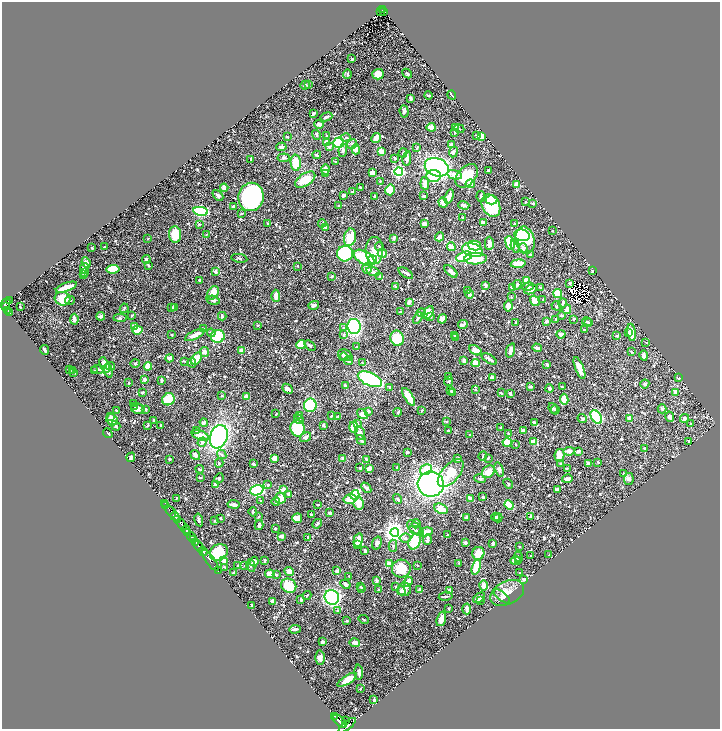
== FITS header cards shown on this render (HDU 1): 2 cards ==
NAXIS1  =                 1436
NAXIS2  =                 1454

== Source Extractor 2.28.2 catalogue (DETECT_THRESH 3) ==
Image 1436 x 1454 px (HDU 1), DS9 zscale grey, zoomed out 1/2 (1 PNG px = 2 x 2 image px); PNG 722 x 731 px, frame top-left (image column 1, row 1454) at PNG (2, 2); each listed source drawn as its Kron ellipse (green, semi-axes under 4 px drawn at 4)
Background 0.516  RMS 0.0084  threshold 0.0253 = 3 sigma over >= 5 px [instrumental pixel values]
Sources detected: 858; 38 cannot appear on this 1/2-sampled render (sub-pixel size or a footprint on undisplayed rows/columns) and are neither listed nor drawn; of the other 820, the 500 brightest by FLUX_AUTO listed and drawn (320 fainter detections omitted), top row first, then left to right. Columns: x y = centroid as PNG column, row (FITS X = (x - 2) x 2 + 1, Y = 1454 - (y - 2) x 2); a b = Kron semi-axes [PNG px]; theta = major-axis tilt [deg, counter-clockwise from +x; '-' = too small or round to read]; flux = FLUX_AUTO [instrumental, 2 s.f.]
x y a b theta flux
383 10 3 1 - 43
380 11 2 1 - 9.6
383 12 3 2 - 82
352 59 3 2 - 2.3
407 73 5 3 - 2.6
347 74 5 3 - 3.4
378 74 5 5 - 14
308 84 3 3 - 1.4
305 85 5 3 - 2.2
452 95 5 2 - 4.9
428 96 4 2 - 1.7
411 98 3 2 - 3.4
404 111 6 4 -85 3.3
313 114 4 2 - 5.3
326 117 6 2 22 4.9
319 124 4 3 - 10
431 127 4 3 - 26
456 128 4 2 - 4.6
459 129 5 2 - 1.4
454 132 2 2 - 2.6
316 135 5 3 - 2.9
477 135 4 3 - 2.4
327 136 4 3 - 1.6
481 136 3 3 - 30
287 137 2 2 - 1.4
346 138 5 3 - 2.4
376 138 5 3 - 13
326 142 2 2 - 26
339 143 5 5 - 180
352 144 5 3 - 2.8
451 145 4 3 - 8.6
281 147 5 2 - 4.1
329 147 3 3 - 3.2
417 148 3 3 - 1.5
356 149 5 4 - 14
343 150 6 4 81 3.4
381 151 4 3 - 13
453 152 5 4 - 5.3
403 153 5 2 - 1.7
317 155 4 2 - 2.4
284 158 6 4 6 3.7
395 158 4 3 - 2.2
407 158 7 4 81 8
251 159 3 2 - 2.3
335 162 3 2 - 1.4
296 163 8 5 -86 43
437 167 12 9 -19 350
325 169 5 4 - 8.3
488 170 3 2 - 2.5
399 171 4 3 - 340
325 173 4 3 - 2.2
372 173 4 4 - 7.5
455 175 7 4 -14 10
433 176 7 6 - 62
467 176 13 9 49 45
305 180 11 6 34 35
380 181 3 3 - 1.4
425 184 6 4 -82 11
470 184 4 4 - 15
516 185 2 2 - 43
360 187 3 2 - 1.9
224 188 4 2 - 13
390 190 5 4 - 43
352 192 3 2 - 1.5
218 195 6 4 -44 4.7
344 195 4 2 - 5.5
424 196 3 2 - 3.3
449 196 7 3 73 12
481 196 5 3 - 3
251 197 14 12 79 370
374 197 3 2 - 2
491 200 6 4 0 17
526 202 2 2 - 1.9
443 203 5 3 - 16
533 203 2 2 - 5.6
339 205 3 2 - 2.4
464 205 5 4 - 5.7
234 206 3 3 - 7.5
491 206 12 8 -62 100
200 211 7 3 -9 210
241 214 3 2 - 1.7
463 218 2 2 - 5.1
483 222 4 2 - 8.6
322 223 4 3 - 2.2
199 224 3 3 - 1.7
268 224 2 2 - 1.4
425 224 4 3 - 6.8
514 224 3 3 - 2.2
326 228 3 2 - 3.7
553 231 2 2 - 1.5
175 234 8 6 -85 47
206 234 2 2 - 1.5
522 235 8 6 -10 56
350 237 9 6 78 34
439 237 5 2 - 8.7
394 238 3 2 - 5.8
147 239 3 3 - 1.6
525 240 13 9 -77 130
489 243 6 4 90 9.5
510 243 7 4 -76 55
474 245 6 4 -13 31
515 246 7 3 -75 3.7
104 247 3 2 - 2.1
380 247 4 3 - 3.8
451 247 4 3 - 18
92 248 3 3 - 1.5
523 248 5 4 - 6.3
374 250 13 9 89 19
473 250 11 6 -18 110
382 253 4 4 - 13
345 254 8 7 - 210
530 255 3 3 - 2
464 257 8 4 18 62
239 258 8 3 -9 2.2
364 258 11 6 -33 120
146 259 4 4 - 3.6
476 259 11 5 1 66
372 260 5 4 - 100
86 262 5 4 - 13
518 264 7 3 4 40
149 265 4 2 - 2.5
298 266 2 2 - 1.6
84 268 5 3 - 8.5
367 268 5 4 - 10
113 269 6 4 5 59
451 271 8 3 -42 8.7
592 271 2 2 - 2.7
84 272 4 2 - 7.4
215 272 4 2 - 4
373 272 7 3 -18 11
406 273 8 2 -32 5
83 275 4 3 - 1.8
332 276 3 2 - 3.8
379 277 3 2 - 1.4
200 280 3 2 - 3.2
526 280 3 3 - 17
570 283 3 2 - 3
485 285 3 2 - 6.8
517 285 5 3 - 3.5
66 287 11 3 19 22
396 287 4 2 - 6.2
528 287 6 4 16 3.6
512 288 2 2 - 5.5
540 288 4 3 - 3.1
530 289 7 4 24 15
468 291 3 3 - 1.7
213 293 7 5 58 21
558 293 4 4 - 49
469 294 4 3 - 6.3
276 296 6 3 -89 12
511 297 3 2 - 1.7
63 299 8 7 - 34
543 299 3 2 - 2
9 300 4 3 - 150
70 300 5 2 - 1.7
213 300 7 3 -14 4.6
535 301 5 4 - 13
409 302 4 2 - 8.7
563 303 4 3 - 3.9
5 304 6 4 49 530
314 305 5 3 - 4.8
508 306 5 4 - 13
556 306 5 4 - 1.8
5 307 2 1 - 97
20 307 3 2 - 1.5
174 307 3 2 - 2.5
124 308 5 2 - 1.9
172 308 2 2 - 2.9
567 309 5 3 - 12
8 310 2 1 - 100
401 311 4 2 - 1.6
10 313 4 2 - 98
421 313 4 4 - 2.7
428 313 7 4 62 37
101 316 4 2 - 8.2
131 316 4 3 - 1.8
222 316 4 2 - 3.6
430 316 3 3 - 3
561 316 4 3 - 1.9
120 318 6 4 -3 2.8
418 318 6 3 60 3.7
74 319 5 4 - 8.2
442 319 4 4 - 9.4
556 319 4 3 - 3
574 319 2 2 - 3.2
546 321 4 3 - 5
516 322 3 2 - 1.5
587 322 5 3 - 3.7
589 322 2 2 - 2
258 325 3 2 - 1.7
463 325 5 3 - 5
135 326 4 3 - 13
354 326 7 6 - 170
344 328 4 3 - 2.6
203 329 3 3 - 3.3
137 330 5 4 - 35
584 330 3 2 - 1.5
628 332 3 2 - 2.9
631 332 9 4 -81 25
211 333 4 3 - 3.2
561 334 4 4 - 4.1
172 335 2 2 - 2.4
195 335 10 3 26 19
344 335 3 3 - 2.9
218 336 7 6 - 97
455 336 4 3 - 2.5
617 336 3 2 - 3.1
456 337 3 3 - 1.5
397 338 8 6 -67 59
646 342 3 2 - 1.5
301 344 5 4 - 37
310 346 6 3 -40 3.2
357 347 3 2 - 2.5
537 348 5 3 - 6.4
44 350 5 2 - 7.6
475 350 7 4 -28 19
511 350 7 3 71 10
241 351 3 3 - 17
204 352 5 4 - 7
631 352 3 2 - 1.6
345 355 7 5 -27 10
644 355 5 3 - 4.6
344 357 4 3 - 3.3
169 358 4 3 - 6.2
196 358 7 4 58 19
489 359 8 2 -31 7.7
184 361 3 2 - 1.4
349 361 4 3 - 3.4
464 361 4 3 - 5.3
192 363 5 3 - 2.1
362 363 4 3 - 1.7
476 363 4 3 - 17
135 364 5 3 - 1.9
105 365 8 4 -69 20
547 365 3 2 - 4.3
111 366 5 3 - 4.3
148 366 4 4 - 24
579 368 11 4 -68 20
69 369 3 2 - 3.8
98 369 7 3 -6 3.7
72 370 3 3 - 1.6
94 371 3 2 - 2
108 371 7 4 -76 7
74 372 3 2 - 3.5
449 376 3 2 - 2.9
492 377 3 3 - 6.4
679 378 3 3 - 2.4
145 379 2 2 - 8.2
370 379 13 6 -23 200
161 380 4 2 - 3.8
449 381 5 3 - 2
129 383 2 2 - 1.6
645 384 4 4 - 4.5
345 385 3 3 - 2.7
530 386 3 2 - 3
389 387 4 3 - 1.6
562 387 2 2 - 1.7
288 389 6 3 -44 10
549 389 4 3 - 2.8
475 390 3 2 - 1.8
451 391 4 3 - 1.4
142 392 3 3 - 3.1
453 392 4 3 - 1.4
676 392 3 3 - 13
501 393 2 2 - 2.3
510 394 3 2 - 4.8
222 396 2 2 - 1.8
246 397 4 3 - 10
409 397 10 3 -58 38
168 399 6 6 - 52
564 399 5 3 - 30
133 404 4 2 - 1.8
310 405 6 6 - 71
135 406 3 3 - 1.7
553 408 6 3 -68 2.7
138 409 7 5 -12 8.3
146 409 3 3 - 1.8
662 409 4 3 - 2.9
422 410 3 2 - 1.9
555 410 5 3 - 2.2
116 411 2 2 - 4.3
368 411 3 3 - 6.5
398 412 4 2 - 1.7
276 414 3 2 - 1.6
362 414 6 4 -36 16
111 416 4 3 - 2.3
300 416 4 3 - 3.3
331 416 2 2 - 2.4
338 416 3 3 - 2
596 417 7 5 -57 230
670 417 5 4 - 5.5
630 418 4 3 - 13
684 418 5 4 - 4
299 419 5 4 - 3.5
582 419 5 3 - 2.5
112 420 6 5 - 13
154 421 3 2 - 5.6
447 422 3 2 - 1.7
204 423 4 3 - 5.5
357 423 3 3 - 2.2
534 423 3 2 - 5.4
690 423 3 2 - 1.5
148 425 3 2 - 2.8
323 425 2 2 - 8.7
116 426 5 2 - 4.1
160 426 2 2 - 1.6
354 427 5 4 - 24
500 427 2 2 - 3.5
298 428 8 7 - 120
197 431 4 2 - 1.4
448 431 3 2 - 2.2
523 431 3 3 - 8
108 433 5 2 - 1.5
360 433 7 4 -73 7.8
509 433 3 3 - 1.7
200 435 9 4 -22 20
470 435 3 2 - 2.1
219 437 12 8 69 320
306 437 6 3 32 4.9
361 440 5 3 - 6.6
689 441 4 3 - 1.9
202 442 5 4 - 5.9
533 442 4 3 - 19
507 443 4 4 - 25
516 444 2 2 - 1.4
644 448 3 2 - 1.5
569 451 5 3 - 7.6
578 451 3 2 - 6.4
407 452 3 2 - 2.9
222 454 5 4 - 3.3
195 455 5 4 - 6.6
559 455 6 5 - 24
483 456 4 3 - 2.1
131 457 5 3 - 3.1
343 458 2 2 - 7.4
488 458 3 2 - 1.9
169 459 2 2 - 3.2
275 459 4 3 - 24
367 459 4 2 - 6.2
458 459 4 3 - 4.6
598 462 3 2 - 1.7
219 463 4 2 - 1.4
254 464 4 2 - 2.9
561 464 4 3 - 3.4
589 464 4 3 - 5.4
360 468 4 3 - 1.5
369 468 4 2 - 15
397 468 4 3 - 1.8
567 468 4 2 - 1.4
200 469 4 2 - 2
426 470 6 5 - 24
499 470 7 3 -72 5.5
488 472 7 5 44 18
451 473 17 8 49 44
623 474 3 3 - 1.4
200 477 3 2 - 2.2
219 478 5 3 - 2.1
480 479 6 4 -17 4.2
567 479 5 3 - 12
629 479 6 5 - 4.4
216 484 4 3 - 5
431 484 13 12 - 660
508 484 5 3 - 2.3
268 485 3 2 - 3.2
366 488 6 3 -49 7.2
283 489 3 3 - 12
557 489 4 2 - 6.5
257 490 7 5 20 190
289 494 3 3 - 6.9
355 495 5 4 - 170
483 497 2 2 - 5.5
176 498 3 2 - 1.8
280 498 5 5 - 28
470 498 4 3 - 6.9
350 499 6 5 - 29
398 499 5 3 - 2.4
261 501 4 3 - 1.4
276 501 4 3 - 3.1
359 503 6 5 - 18
164 504 2 1 - 4.4
234 504 6 2 -8 11
165 505 2 1 - 25
318 505 3 2 - 1.9
509 505 5 4 - 27
441 509 7 5 -25 30
171 511 7 2 -53 280
253 512 5 3 - 1.9
330 513 3 2 - 6.6
311 515 2 2 - 3.8
175 516 5 2 - 790
259 516 3 2 - 1.5
530 516 4 2 - 3.6
466 517 2 2 - 3.9
496 517 4 3 - 3
220 518 3 2 - 1.9
297 518 5 4 - 13
498 518 4 3 - 2.6
177 520 2 2 - 330
199 520 6 2 -77 3.2
215 521 3 2 - 1.6
182 524 6 2 -57 1500
317 524 5 3 - 4.4
416 524 5 3 - 5.5
259 525 5 3 - 5.8
415 527 9 5 -42 7.6
275 528 3 3 - 2
186 529 4 3 - 360
416 531 7 4 -18 4
395 532 4 4 - 1200
426 532 7 3 12 22
188 533 2 1 - 220
447 535 2 2 - 1.7
281 536 3 2 - 8.2
191 537 5 2 - 360
307 537 2 2 - 2.2
405 538 6 4 6 4.1
193 539 2 1 - 150
427 539 5 3 - 6.2
358 540 7 3 76 17
196 542 3 2 - 69
415 542 8 5 63 71
465 542 2 2 - 5.1
377 543 6 4 72 5.4
493 543 4 2 - 3.2
358 544 4 3 - 14
199 546 6 2 -50 720
393 546 6 3 -87 2.8
519 547 2 2 - 1.9
203 551 5 2 - 860
365 551 4 3 - 2.9
219 552 9 8 - 79
478 553 6 6 - 35
531 555 2 2 - 2.6
549 555 2 2 - 1.7
518 556 5 3 - 2.1
210 560 13 3 -55 120
518 560 4 3 - 9.9
224 561 4 3 - 13
265 561 4 2 - 2.2
516 561 5 4 - 17
254 562 5 4 - 9.6
459 563 3 3 - 1.4
389 564 3 3 - 26
417 565 2 2 - 1.7
237 566 3 3 - 1.5
245 566 4 3 - 2.2
251 566 6 4 -79 4.6
225 567 3 2 - 1.4
476 567 8 4 74 40
401 569 9 9 - 41
218 571 2 1 - 11
289 571 5 4 - 11
337 571 2 2 - 11
234 573 3 2 - 3.1
519 573 2 2 - 1.4
270 574 4 4 - 13
276 575 3 3 - 3.7
349 576 2 2 - 1.8
524 580 4 2 - 3.7
376 581 3 3 - 2.6
408 582 5 3 - 16
345 584 5 3 - 3.3
483 585 5 3 - 11
289 586 8 7 - 51
360 587 2 2 - 1.6
395 587 3 3 - 1.9
361 589 4 3 - 2
379 589 3 2 - 1.7
404 589 7 6 - 10
420 589 3 3 - 3.5
449 590 3 2 - 3.5
401 591 4 4 - 5.1
507 593 18 11 26 23
307 595 4 2 - 1.8
446 596 7 3 7 2.5
502 596 10 4 -40 4.7
332 597 7 7 - 310
479 598 7 4 34 7.7
301 600 2 2 - 3.2
481 600 2 2 - 1.8
273 601 4 2 - 11
252 605 2 2 - 5
449 608 3 2 - 1.4
467 609 5 2 - 10
337 611 3 3 - 3.1
364 619 5 2 - 1.5
441 619 7 3 72 12
347 621 3 3 - 2.3
295 629 6 2 5 6.9
322 642 3 3 - 5.3
355 643 5 2 - 16
320 658 7 5 89 6
359 672 7 3 -87 6.6
347 680 11 4 32 28
360 689 2 2 - 1.9
374 700 3 3 - 3
335 716 2 1 - 48
340 721 8 4 -42 2600
345 721 2 1 - 160
347 725 10 4 38 3100
At the frame edge (FLAGS 8, measured only in part): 1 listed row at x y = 347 725
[320 fainter detections neither listed nor drawn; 38 sub-pixel or undisplayed-footprint detections neither listed nor drawn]